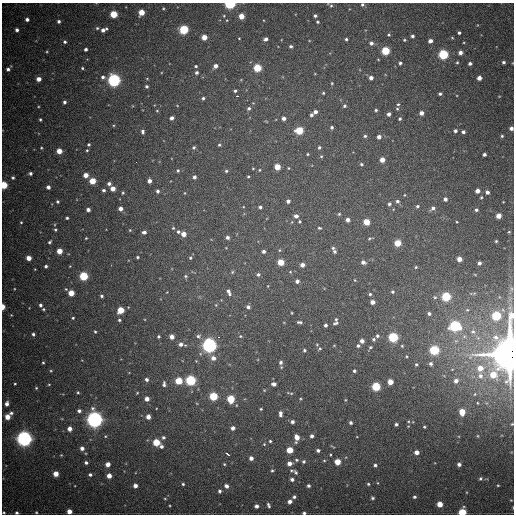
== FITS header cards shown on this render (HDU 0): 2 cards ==
NAXIS1  =                  512
NAXIS2  =                  512

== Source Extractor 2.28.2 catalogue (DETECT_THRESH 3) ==
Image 512 x 512 px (HDU 0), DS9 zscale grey, 1 PNG px = 1 image px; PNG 516 x 516 px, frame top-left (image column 1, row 512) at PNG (2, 3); no overlay
Background 906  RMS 25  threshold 74.6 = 3 sigma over >= 5 px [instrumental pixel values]
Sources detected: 333; all 333 listed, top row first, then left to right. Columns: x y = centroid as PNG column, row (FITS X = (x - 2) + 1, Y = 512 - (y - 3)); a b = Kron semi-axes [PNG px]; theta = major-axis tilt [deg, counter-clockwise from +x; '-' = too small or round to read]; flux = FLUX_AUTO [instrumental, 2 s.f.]
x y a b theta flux
230 4 5 3 - 2.1e+05
362 4 4 4 - 3.1e+03
331 6 4 4 - 2.1e+03
163 8 4 4 - 1.7e+03
141 12 5 4 - 2.8e+04
114 14 5 4 - 5.1e+04
224 16 4 4 - 1.4e+03
241 16 4 4 - 2.4e+04
315 16 3 3 - 3.8e+03
27 19 4 4 - 5.7e+03
59 21 4 4 - 4.3e+03
318 22 4 3 - 2.3e+03
97 28 5 4 - 2.6e+03
17 30 4 4 - 5.2e+03
104 30 6 4 23 8.1e+03
184 30 5 5 - 1.2e+05
459 33 3 3 - 3.1e+03
389 35 4 4 - 2.2e+03
412 36 4 3 - 3.9e+03
204 37 4 4 - 2.1e+04
239 38 3 3 - 1.1e+03
452 38 5 3 - 1.7e+03
266 39 4 3 - 5.5e+03
346 39 3 3 - 2.5e+03
404 40 4 3 - 1.9e+03
430 41 4 4 - 8.8e+03
65 42 4 4 - 3.5e+03
371 43 5 5 - 5.3e+03
291 46 4 4 - 3.4e+03
86 49 3 3 - 4.6e+03
385 51 5 5 - 8.7e+04
47 52 4 3 - 1.6e+03
460 52 4 4 - 8.7e+03
443 54 5 5 - 1.5e+05
457 62 4 3 - 2.0e+03
503 62 4 4 - 3.9e+03
400 63 4 4 - 3.5e+03
470 64 4 3 - 4.4e+03
196 66 4 3 - 2.4e+03
215 66 5 4 - 9.1e+03
82 68 3 3 - 2.1e+03
257 68 5 5 - 6.8e+04
8 69 6 4 48 5.7e+03
196 72 5 4 - 4.3e+03
103 77 5 5 - 4.9e+03
147 78 4 3 - 1.3e+03
371 78 4 4 - 7.3e+03
479 78 4 4 - 1.2e+04
39 79 4 4 - 1.3e+04
114 80 5 5 - 4.1e+05
332 83 3 3 - 1.5e+03
147 86 3 3 - 3.2e+03
235 91 4 3 - 3.2e+03
323 93 3 3 - 2.0e+03
440 94 4 3 - 3.3e+03
237 96 3 2 - 3.3e+03
499 96 4 3 - 1.2e+03
203 98 4 4 - 3.4e+03
64 102 4 3 - 3.6e+03
253 103 4 4 - 1.5e+03
398 104 4 4 - 2.1e+03
344 106 4 4 - 3.2e+03
249 108 6 5 - 4.3e+03
397 109 4 4 - 2.0e+03
376 110 4 3 - 2.5e+03
157 111 4 3 - 1.4e+03
315 112 4 4 - 7.2e+03
421 113 4 4 - 9.0e+03
389 114 4 4 - 6.1e+03
311 115 4 3 - 3.6e+03
172 118 4 4 - 6.6e+03
284 118 4 4 - 7.1e+03
40 119 3 3 - 2.2e+03
400 119 3 3 - 3.0e+03
266 121 5 3 - 1.4e+03
332 127 4 4 - 3.1e+03
511 128 4 4 - 6.1e+03
299 130 5 5 - 6.6e+04
143 131 5 3 - 4.3e+03
455 131 4 4 - 4.2e+03
463 132 4 3 - 5.0e+03
365 136 4 4 - 2.7e+03
502 136 4 4 - 2.5e+03
379 137 4 4 - 8.0e+03
89 144 3 3 - 2.8e+03
219 145 4 4 - 2.3e+03
194 147 5 4 - 3.2e+03
319 147 4 4 - 2.9e+03
41 148 3 2 - 1.5e+03
87 150 4 3 - 1.9e+03
59 151 4 4 - 2.1e+04
307 154 3 3 - 1.7e+03
484 154 4 3 - 4.4e+03
321 156 5 4 - 1.9e+03
382 160 4 4 - 1.5e+04
136 162 2 2 - 2.9e+03
361 164 4 3 - 2.4e+03
277 167 4 4 - 2.8e+04
253 168 3 2 - 1.3e+03
288 168 4 4 - 1.4e+03
178 170 5 4 - 2.6e+03
259 170 3 3 - 1.6e+03
226 171 5 4 - 2.6e+03
30 173 4 3 - 4.5e+03
86 175 4 4 - 1.6e+04
248 176 3 3 - 1.8e+03
194 177 5 4 - 4.3e+03
13 178 4 4 - 2.9e+03
92 181 4 4 - 3.4e+04
149 181 4 4 - 9.3e+03
109 184 4 4 - 5.6e+03
4 185 4 4 - 6.5e+04
48 187 4 4 - 6.1e+03
113 189 4 4 - 1.4e+04
104 190 4 4 - 3.6e+03
157 191 4 4 - 4.3e+03
477 191 4 4 - 1.1e+04
487 192 4 4 - 5.9e+03
123 193 4 3 - 2.0e+03
185 193 5 3 - 1.3e+03
404 195 4 2 - 1.1e+03
481 197 4 3 - 1.9e+03
445 199 4 4 - 5.7e+03
288 201 4 4 - 5.8e+03
397 201 5 5 - 3.9e+03
57 202 4 4 - 2.6e+03
389 204 4 4 - 3.5e+03
417 206 4 4 - 2.8e+03
260 207 4 3 - 3.5e+03
433 208 6 5 - 5.5e+03
120 209 4 4 - 9.4e+03
88 210 4 3 - 6.7e+03
476 210 4 4 - 4.0e+03
339 214 4 4 - 2.0e+03
296 216 5 5 - 6.7e+03
499 216 4 4 - 1.8e+04
67 218 3 3 - 2.5e+03
348 220 4 4 - 8.4e+03
299 221 4 3 - 2.2e+03
21 222 4 3 - 1.7e+03
366 222 4 4 - 3.3e+04
457 222 2 2 - 1.2e+03
173 228 4 4 - 1.9e+03
319 228 5 4 - 2.1e+03
55 230 4 4 - 2.5e+03
130 230 4 4 - 1.7e+03
144 232 4 4 - 5.1e+03
178 232 5 4 - 3.5e+03
509 232 4 3 - 1.8e+03
184 234 4 4 - 1.5e+04
227 237 4 4 - 5.1e+03
86 238 3 3 - 1.5e+03
369 238 5 4 - 2.0e+03
496 241 3 3 - 1.8e+03
50 242 5 4 - 3.0e+03
398 243 4 4 - 4.2e+04
333 248 5 4 - 3.0e+03
279 250 5 4 - 1.8e+03
59 251 4 4 - 2.4e+04
264 251 4 4 - 4.5e+03
335 252 4 4 - 3.3e+03
137 257 3 3 - 2.3e+03
29 258 4 4 - 1.5e+04
190 258 4 4 - 2.0e+03
459 259 4 4 - 1.4e+04
281 262 4 4 - 3.6e+04
363 262 5 4 - 6.9e+03
479 263 4 3 - 4.6e+03
302 265 5 4 - 8.3e+03
46 266 4 4 - 3.8e+03
416 267 4 3 - 1.9e+03
232 272 5 4 - 2.2e+03
258 275 5 5 - 3.9e+03
84 276 5 5 - 1.0e+05
186 276 6 5 - 2.6e+03
355 280 4 4 - 1.3e+03
297 281 4 4 - 6.4e+03
268 286 5 3 - 1.2e+03
14 289 4 2 - 1.2e+03
66 289 4 3 - 1.7e+03
167 292 3 2 - 1.0e+03
229 292 9 5 -65 7.3e+03
392 292 4 4 - 2.8e+03
71 293 4 4 - 3.0e+04
370 294 4 3 - 2.7e+03
102 296 3 3 - 3.2e+03
446 296 5 5 - 1.2e+05
435 297 6 4 -21 3.0e+03
373 302 4 4 - 1.1e+04
40 305 4 4 - 3.9e+03
216 305 5 4 - 1.9e+03
3 307 4 3 - 2.1e+04
248 307 5 4 - 4.9e+03
43 309 4 3 - 2.2e+03
121 310 5 4 - 4.0e+04
467 310 6 5 - 2.4e+03
429 313 4 4 - 4.6e+03
11 315 4 4 - 1.3e+03
496 316 5 5 - 1.2e+05
73 318 3 3 - 2.2e+03
336 319 4 3 - 2.0e+03
119 320 3 3 - 2.5e+03
299 322 5 3 - 3.5e+03
335 323 6 3 24 3.1e+03
325 325 3 3 - 3.9e+03
455 326 6 5 - 2.0e+05
95 332 4 3 - 2.0e+03
473 332 8 7 - 6.4e+03
33 334 4 3 - 3.6e+03
158 336 3 3 - 2.7e+03
198 336 7 6 - 5.2e+03
240 336 6 5 - 2.8e+03
377 336 4 4 - 3.6e+03
172 337 4 4 - 1.1e+04
218 337 3 2 - 4.5e+03
393 337 5 5 - 1.6e+05
374 339 4 4 - 3.1e+03
362 341 4 4 - 7.9e+03
181 344 6 5 - 7.6e+03
209 345 6 6 - 6.0e+05
358 346 4 4 - 3.7e+03
402 346 4 4 - 1.8e+03
370 347 4 4 - 2.2e+03
320 349 7 5 42 2.5e+03
304 350 3 3 - 2.8e+03
434 350 5 5 - 1.4e+05
509 354 16 11 87 3.9e+06
407 356 4 3 - 1.6e+03
213 358 6 6 - 1.0e+04
281 362 6 5 - 4.8e+03
43 363 3 3 - 1.8e+03
416 364 4 4 - 2.3e+03
431 364 5 5 - 4.6e+03
480 368 6 6 - 1.9e+04
51 371 4 3 - 1.7e+03
354 371 3 3 - 3.2e+03
493 375 6 6 - 3.6e+04
480 376 8 7 - 9.3e+03
146 380 4 4 - 5.1e+03
191 380 5 5 - 1.8e+05
179 381 5 4 - 5.1e+04
456 381 5 5 - 7.8e+03
390 382 4 4 - 2.2e+04
15 384 3 2 - 1.7e+03
49 384 4 3 - 1.5e+03
164 384 7 4 89 4.6e+03
274 384 5 4 - 6.1e+03
376 387 5 5 - 1.0e+05
36 388 4 4 - 1.7e+03
264 390 4 3 - 1.2e+03
78 392 4 3 - 1.9e+03
137 393 3 3 - 1.6e+03
291 393 6 3 -6 1.9e+03
213 396 5 5 - 9.4e+04
147 399 4 4 - 1.1e+04
231 399 5 5 - 6.2e+04
345 400 3 2 - 1.1e+03
477 403 4 2 - 1.2e+03
7 404 5 4 - 7.8e+03
236 405 4 2 - 1.1e+03
261 409 3 2 - 1.8e+03
79 411 4 4 - 5.4e+03
462 412 5 4 - 3.1e+04
11 413 5 5 - 3.9e+03
280 414 6 3 -90 6.3e+03
7 417 4 4 - 2.0e+04
148 417 5 4 - 1.2e+04
95 419 6 6 - 8.2e+05
292 422 4 4 - 5.1e+03
351 423 3 3 - 3.8e+03
396 424 3 3 - 3.5e+03
512 424 3 2 - 1.3e+03
424 427 3 2 - 1.8e+03
233 428 4 4 - 7.5e+03
70 429 4 4 - 9.8e+03
312 436 4 3 - 5.3e+03
478 436 4 3 - 1.2e+03
163 437 5 5 - 4.2e+03
297 438 7 4 88 1.6e+04
24 439 6 6 - 7.4e+05
270 441 3 3 - 2.4e+03
156 442 5 4 - 5.3e+04
264 444 4 4 - 1.6e+03
161 446 5 5 - 4.9e+03
332 446 8 2 -30 1.3e+03
82 448 4 4 - 7.7e+03
290 450 4 4 - 3.5e+04
318 450 4 3 - 4.5e+03
417 452 4 4 - 1.2e+04
228 454 5 3 - 1.7e+04
61 455 3 3 - 1.4e+03
251 458 4 4 - 8.6e+03
296 460 6 4 -4 3.0e+03
324 460 5 3 - 1.8e+03
304 461 5 5 - 3.3e+03
337 462 4 4 - 2.9e+04
86 463 4 3 - 4.0e+03
289 463 5 4 - 1.1e+04
108 464 4 4 - 1.2e+04
224 464 3 3 - 1.5e+03
459 464 4 4 - 5.7e+03
375 465 4 4 - 3.8e+03
272 470 5 4 - 2.6e+03
296 472 9 5 -46 4.6e+03
56 474 4 4 - 1.9e+04
90 475 4 3 - 3.7e+03
109 476 4 4 - 1.3e+04
292 479 4 4 - 5.4e+03
480 479 5 4 - 2.9e+03
378 483 4 3 - 1.2e+03
183 484 3 3 - 2.2e+03
368 484 4 3 - 2.1e+03
498 485 4 3 - 1.6e+03
135 486 4 4 - 9.2e+03
226 486 5 5 - 6.8e+03
308 486 4 4 - 3.6e+03
219 491 4 3 - 3.5e+03
466 492 4 3 - 1.4e+03
294 497 4 4 - 3.7e+03
414 497 4 4 - 3.3e+03
372 498 4 4 - 2.9e+03
165 499 4 2 - 1.2e+03
511 500 5 4 - 1.8e+03
290 501 4 4 - 8.3e+03
440 504 4 4 - 2.4e+04
268 505 6 4 -68 3.9e+03
256 506 4 4 - 7.2e+03
69 511 4 4 - 1.3e+04
4 512 3 3 - 1.7e+03
36 512 4 3 - 1.6e+03
462 512 5 5 - 6.2e+04
17 513 3 3 - 3.3e+03
304 513 4 3 - 3.7e+03
At the frame edge (FLAGS 8, measured only in part): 14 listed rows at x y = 230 4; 362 4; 503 62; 511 128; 4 185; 3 307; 509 354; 512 424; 511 500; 69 511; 4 512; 462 512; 17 513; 304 513